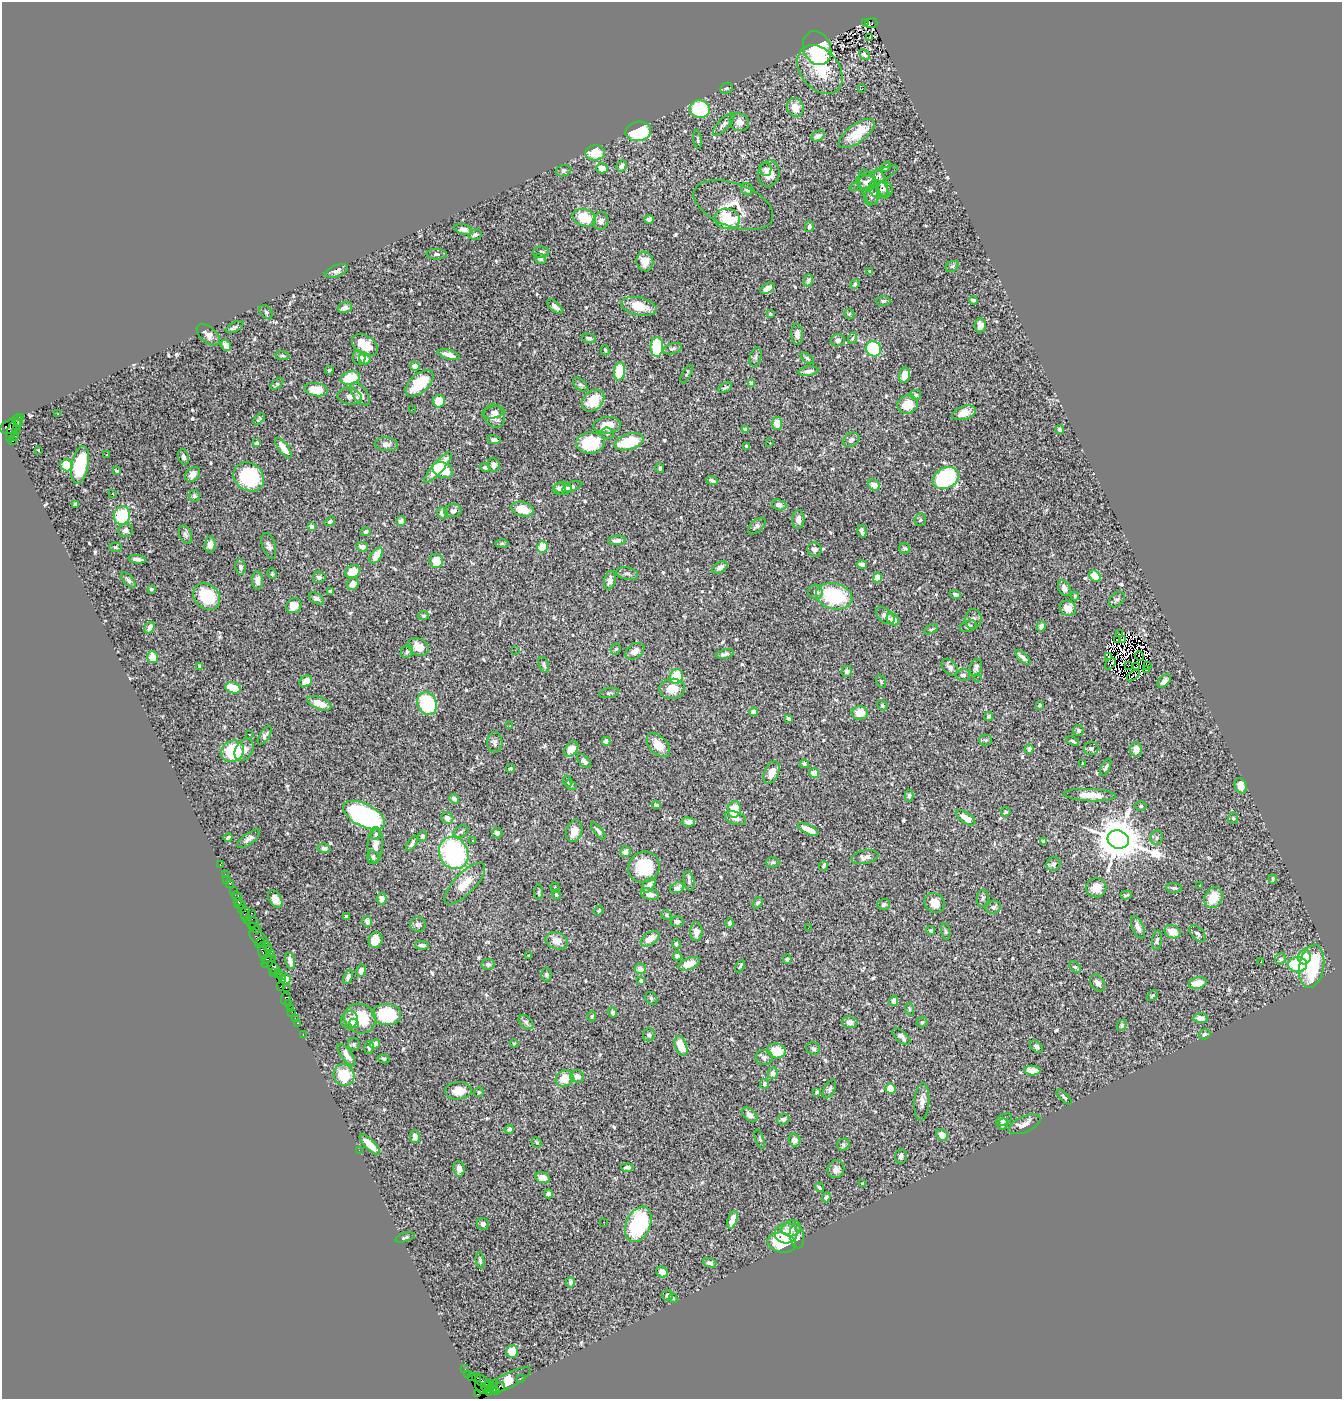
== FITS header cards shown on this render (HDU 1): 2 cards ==
NAXIS1  =                 1340
NAXIS2  =                 1397

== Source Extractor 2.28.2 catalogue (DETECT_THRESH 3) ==
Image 1340 x 1397 px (HDU 1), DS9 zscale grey, 1 PNG px = 1 image px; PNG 1344 x 1401 px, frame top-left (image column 1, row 1397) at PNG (2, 2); each listed source drawn as its Kron ellipse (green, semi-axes under 4 px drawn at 4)
Background 1.42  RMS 0.035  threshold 0.104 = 3 sigma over >= 5 px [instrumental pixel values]
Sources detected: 625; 10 with non-positive FLUX_AUTO (blend fragments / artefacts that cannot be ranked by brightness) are neither listed nor drawn; of the other 615, the 500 brightest by FLUX_AUTO listed and drawn (115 fainter detections omitted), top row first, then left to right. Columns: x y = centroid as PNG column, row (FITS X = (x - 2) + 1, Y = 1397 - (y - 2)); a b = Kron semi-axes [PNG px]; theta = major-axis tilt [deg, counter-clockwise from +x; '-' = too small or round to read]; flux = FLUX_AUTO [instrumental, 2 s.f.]
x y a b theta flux
865 23 3 2 - 220
871 23 6 5 - 490
869 37 3 2 - 4
817 48 17 13 -68 170
864 55 6 4 -45 7.3
820 70 27 19 -51 83
726 88 7 5 24 3.9
862 89 2 2 - 4
795 107 9 8 - 29
700 109 10 8 -12 140
739 122 10 8 -32 15
724 124 15 5 47 8.8
638 131 13 9 12 140
857 134 21 9 36 57
818 136 7 5 25 9.8
698 139 9 3 -82 3.8
595 153 10 7 3 49
621 166 6 4 59 12
886 166 6 3 64 4.8
602 168 5 5 - 22
765 169 6 6 - 7.1
563 171 8 5 16 4.3
769 173 13 10 78 25
874 178 26 6 25 16
866 182 9 8 - 11
882 184 16 5 -72 11
868 187 19 7 -70 17
747 189 6 6 - 7.1
878 189 10 8 -34 16
885 189 8 7 - 8.7
872 196 10 7 66 7.6
733 205 42 21 -20 51
584 218 12 8 -19 67
649 219 5 4 - 14
727 219 12 10 -9 110
601 221 9 7 74 12
809 226 6 4 77 6.3
464 229 9 5 -16 11
475 235 7 5 13 5.3
541 252 8 5 1 4.5
437 254 10 5 -1 5.4
540 259 6 5 - 6.4
645 261 10 8 -75 20
952 266 7 5 29 4.2
336 271 12 6 19 3.8
870 271 3 3 - 3
808 281 6 4 68 4.8
855 284 5 4 - 4.8
767 288 7 5 33 11
973 300 4 3 - 5.2
883 301 7 4 1 4.8
639 306 18 9 -12 45
345 307 7 5 19 11
555 307 9 4 -42 9.7
266 312 8 5 -46 5.3
770 314 3 3 - 6
849 314 5 4 - 3.1
980 325 7 6 - 17
235 327 9 4 27 4.9
797 334 10 5 -88 15
208 335 14 8 -40 14
589 338 7 4 -15 5.4
852 338 6 4 69 3.3
838 340 7 6 - 8.4
226 345 6 4 -52 19
365 345 14 9 -33 45
657 347 10 6 87 150
673 349 10 5 16 5.6
873 349 8 7 - 140
605 350 5 4 - 3.5
449 355 11 4 -16 23
282 356 7 3 -8 3
756 357 10 5 74 6
359 358 7 6 - 9.3
807 358 7 4 -39 4.4
365 359 6 5 - 18
415 366 5 4 - 13
329 370 4 3 - 3.4
619 371 9 5 84 89
808 371 10 4 8 7.4
687 374 10 3 61 3.6
904 375 8 5 76 22
350 378 10 6 15 75
419 383 17 9 42 72
751 383 4 4 - 13
277 384 7 4 42 5.4
580 385 8 5 -43 5.3
725 388 7 4 27 4.7
316 390 11 6 -9 44
360 394 13 7 -54 19
916 395 5 5 - 4.5
350 396 12 8 -8 12
439 401 6 6 - 58
593 401 12 9 42 57
908 404 10 9 - 37
413 409 2 2 - 5
493 412 11 6 11 10
964 413 12 6 17 21
58 414 3 2 - 3.4
494 416 12 10 -60 19
20 417 3 2 - 72
259 419 7 3 42 3.5
18 420 6 5 - 150
777 423 7 5 -86 30
607 425 14 8 5 28
11 426 11 6 24 770
17 429 4 2 - 76
745 430 4 4 - 17
1059 430 4 4 - 5.4
11 432 11 3 75 250
607 433 6 5 - 5.6
15 436 2 2 - 25
494 440 7 4 -9 6.3
851 440 8 6 33 8.7
12 441 3 3 - 830
629 442 15 7 17 100
256 443 4 4 - 4.1
590 443 14 10 5 110
770 443 3 2 - 3.1
386 444 12 7 -5 11
747 446 4 3 - 9.7
283 448 12 5 -54 31
39 450 3 3 - 72
107 455 3 2 - 3.3
183 457 8 5 -70 7.5
67 465 6 5 - 95
80 465 19 8 79 120
494 465 7 6 - 11
438 467 20 5 49 60
485 467 5 4 - 6.4
660 468 5 3 - 4.2
443 470 11 7 -23 64
117 471 4 3 - 3.1
193 474 8 6 43 15
249 477 16 13 -37 170
946 478 13 10 27 260
712 481 6 4 -22 6.6
874 485 6 5 - 20
572 486 10 4 21 9
563 488 9 6 -4 13
559 489 6 6 - 9.3
112 494 4 3 - 4.5
194 496 5 5 - 5.1
75 504 4 3 - 4.4
779 505 7 5 -20 8.1
523 509 11 7 -17 42
453 511 8 6 4 8.6
442 513 6 5 - 10
122 515 9 8 - 110
798 520 9 6 89 14
920 520 6 5 - 4.6
330 521 5 4 - 4.8
401 521 5 5 - 9
757 526 10 6 42 7.2
312 527 4 4 - 14
126 530 7 6 - 10
862 531 6 3 -77 6.8
366 532 5 4 - 6.5
186 535 10 6 -68 7.4
617 540 9 4 4 11
502 543 6 4 -1 4
210 544 8 5 84 19
269 546 13 6 -73 8.7
115 547 6 4 -1 4
362 547 6 4 -7 14
542 547 5 5 - 55
905 548 6 5 - 3.9
814 549 7 7 - 7.9
376 556 9 5 54 36
137 559 8 4 -7 12
436 561 7 6 - 41
862 564 5 4 - 9.1
241 567 7 5 -80 7.3
720 567 8 5 34 13
353 572 8 6 28 43
272 574 5 4 - 3.1
627 574 11 6 -12 7.4
1095 576 6 5 - 52
319 577 6 5 - 7
877 577 5 4 - 33
128 580 9 5 -48 6.1
257 580 9 5 -90 15
610 580 9 5 74 14
353 584 6 5 - 17
1064 588 8 5 -61 13
151 589 4 3 - 5.2
330 591 4 3 - 5
816 592 7 7 - 8.4
955 594 6 4 -15 5.1
834 596 18 13 -14 160
1075 596 4 4 - 3.3
207 597 14 12 -43 100
316 598 8 5 -31 7.2
1117 600 9 6 45 8
294 606 8 7 - 28
1068 608 8 7 - 19
424 616 5 4 - 3.2
885 616 11 6 -39 10
893 619 7 5 -41 22
973 619 10 8 80 10
968 626 8 5 22 7.8
1041 627 5 4 - 18
149 628 6 4 59 13
931 629 7 4 26 3.8
1119 634 3 2 - 4.1
1118 639 3 2 - 3
1123 640 4 2 - 5.2
418 647 11 8 -28 30
616 649 5 5 - 3.3
515 650 2 2 - 7.7
635 651 10 7 33 16
407 652 7 5 49 5.8
725 654 9 4 11 7.7
1108 656 3 2 - 7.3
1139 656 5 2 - 4.8
153 657 6 5 - 25
1023 657 10 3 -43 9.9
1110 664 6 2 48 4.8
544 665 8 5 -70 6.1
1128 665 3 2 - 3.7
1148 665 4 2 - 22
199 666 4 2 - 3
1136 666 3 2 - 4
950 667 10 6 -44 10
976 668 9 6 75 7.7
1146 670 2 2 - 3.3
847 671 5 5 - 6.4
963 675 7 6 - 7.4
1133 676 7 2 39 4.3
676 677 7 6 - 83
977 677 2 2 - 9.3
306 681 6 5 - 27
1164 681 8 5 45 12
881 682 7 4 -63 3.4
233 688 8 5 -20 41
672 689 13 10 5 33
609 693 10 5 12 5.2
319 703 13 6 -21 30
427 703 11 9 -65 180
882 705 5 5 - 4
1039 705 4 3 - 3.6
753 712 4 4 - 13
860 713 8 6 7 32
989 716 4 3 - 3.7
789 719 4 3 - 5.9
510 726 3 2 - 3.7
1078 730 5 5 - 5.2
249 734 3 2 - 10
265 735 10 5 57 9.4
986 740 6 5 - 4.9
606 741 4 4 - 8.5
1073 741 7 3 -22 4
495 742 10 7 -90 11
658 745 14 8 -45 32
571 749 8 5 50 30
1029 749 4 4 - 8.1
1091 749 7 6 - 7.4
244 750 12 8 56 19
1136 750 7 6 - 19
232 751 12 10 29 160
584 761 8 5 -46 8.6
804 764 5 4 - 5.5
1083 764 4 3 - 3.7
1106 767 9 3 64 4.7
511 768 4 4 - 3.7
771 773 12 7 64 26
814 773 5 4 - 35
568 781 6 3 -67 3
571 785 6 4 -28 3.2
1241 786 8 6 -66 19
1090 795 26 6 -2 32
909 796 6 4 -88 4.3
454 799 5 4 - 8.9
656 805 4 3 - 4.4
1141 806 5 4 - 3.5
734 809 8 6 82 50
1006 812 5 4 - 3.8
364 815 23 11 -27 420
447 818 6 5 - 13
735 818 11 6 -20 12
966 818 11 5 -34 25
1233 818 5 5 - 4.3
688 822 7 4 -7 7.8
808 829 11 4 -27 37
574 831 11 8 75 27
598 831 10 4 -51 6.9
461 832 8 5 29 5.4
497 833 5 5 - 6.5
376 834 5 4 - 3.6
422 836 5 4 - 5.7
228 838 4 3 - 6.3
1157 838 7 6 - 5.4
249 839 13 5 36 9
1118 840 11 9 -21 9800
473 841 3 3 - 7.7
1043 842 4 3 - 4.2
412 843 9 4 57 7.7
375 845 18 7 88 19
324 848 6 4 -12 7.7
625 852 5 5 - 12
454 853 16 14 -61 340
373 857 7 5 -78 7.3
865 857 13 6 11 11
772 862 7 5 1 3.7
220 864 3 3 - 34
1053 864 7 6 - 6.5
823 866 5 3 - 4.4
644 867 16 15 - 87
225 874 3 2 - 69
227 879 2 2 - 22
1273 879 4 3 - 3.9
689 881 10 5 -78 5.9
230 883 3 3 - 150
465 884 27 10 46 42
649 885 8 5 51 14
1200 885 3 2 - 6.5
555 888 5 4 - 3.5
677 888 7 5 21 11
1096 888 10 9 - 29
1174 888 8 5 -6 4.6
233 891 3 2 - 36
539 892 8 3 -90 3.4
556 894 5 4 - 3.3
650 894 9 5 -17 19
1126 895 6 3 15 3.9
237 896 5 4 - 110
983 898 8 6 82 6
1213 898 11 8 62 45
275 899 9 6 -59 14
382 899 6 5 - 18
238 901 3 2 - 82
757 903 6 4 55 5.7
934 903 10 9 - 25
884 904 6 5 - 5.2
240 905 5 4 - 130
993 907 8 6 20 7
241 908 3 2 - 260
599 910 5 4 - 3.3
252 913 3 2 - 220
245 914 7 4 89 300
666 915 5 4 - 4.1
346 917 3 3 - 3.4
247 920 2 2 - 34
252 922 6 5 - 230
367 922 5 5 - 8.9
677 922 6 5 - 11
730 923 4 4 - 4.5
418 924 8 7 - 8.6
1138 927 12 5 -68 12
255 928 6 3 -37 490
808 928 2 2 - 6.3
930 930 4 4 - 3.9
946 931 8 4 -79 3.9
696 932 9 6 88 18
1172 932 8 6 -24 33
1197 933 10 5 -44 6.1
259 938 12 6 -42 480
650 939 10 6 34 26
375 940 8 7 - 31
1157 940 10 5 82 5.4
557 941 11 8 -16 25
260 943 5 3 - 130
676 944 4 4 - 3.8
422 945 7 4 -3 6.7
268 947 5 3 - 160
263 950 8 4 -84 420
271 953 2 2 - 55
529 956 3 3 - 3.4
677 956 4 4 - 12
1304 957 7 6 - 44
267 958 6 3 36 180
787 959 4 4 - 4.6
1281 959 6 5 - 6.2
290 961 8 4 -77 15
269 962 8 4 42 280
1261 962 3 2 - 5.1
488 964 6 5 - 7.3
689 964 11 6 21 27
1298 964 9 7 3 130
740 966 7 3 64 3
1312 966 22 12 81 180
1075 967 7 4 -43 3.8
274 968 8 5 -54 520
640 969 5 5 - 16
361 971 6 4 76 13
273 973 3 2 - 56
278 974 2 2 - 23
282 975 2 2 - 30
546 975 7 5 -88 4
348 977 7 4 69 6.6
282 979 2 2 - 160
285 979 5 5 - 31
641 980 4 4 - 3.7
1098 983 9 6 -54 9.9
1198 983 9 5 12 34
281 987 3 3 - 41
286 987 3 2 - 73
1152 996 7 3 42 3.6
651 998 7 5 -54 4.3
286 999 6 5 - 220
894 1001 5 4 - 14
288 1003 3 3 - 130
291 1008 4 2 - 130
909 1009 6 4 -71 3.4
292 1012 2 2 - 74
613 1013 5 3 - 6.9
387 1014 14 10 -3 150
592 1016 5 4 - 3.2
295 1018 2 2 - 34
360 1018 16 14 -27 75
1201 1018 7 5 -3 12
349 1020 9 8 - 12
526 1022 8 6 -45 6.2
850 1022 7 6 - 11
922 1022 5 5 - 3.1
298 1023 3 2 - 31
354 1023 5 4 - 21
1122 1025 6 4 60 3.6
303 1034 3 2 - 48
1205 1034 6 5 - 5
649 1035 6 6 - 5.9
901 1037 11 5 -41 8.4
514 1043 4 4 - 3.1
354 1044 6 6 - 4
375 1044 5 4 - 14
681 1046 10 5 -70 42
1036 1047 7 5 -43 6.7
369 1048 6 4 73 5.5
813 1049 7 6 - 5.5
776 1051 9 7 -10 62
347 1055 13 5 -53 17
764 1058 8 7 - 8.2
384 1059 6 4 -16 3.2
1033 1071 8 5 -3 25
773 1073 5 5 - 13
344 1075 11 10 - 73
577 1076 7 6 - 11
564 1079 9 8 - 40
764 1084 5 4 - 4.2
890 1088 5 5 - 27
830 1089 10 5 64 6.4
459 1091 13 8 5 31
479 1092 5 4 - 3.9
817 1092 4 3 - 3.7
1064 1097 9 3 -44 3.6
922 1102 19 7 86 15
750 1115 9 5 -39 8.6
783 1119 6 5 - 8
1004 1119 8 5 29 7.1
1003 1124 6 5 - 6.8
1024 1124 17 8 23 21
509 1129 4 3 - 6.6
942 1135 6 5 - 18
415 1136 6 5 - 12
760 1139 10 3 -70 3.6
794 1140 6 5 - 14
537 1142 5 4 - 3.3
370 1145 13 5 -44 32
843 1145 6 5 - 4.7
359 1150 2 2 - 13
901 1156 7 6 - 7.8
627 1167 6 3 -2 5.9
459 1169 8 5 -82 11
836 1169 9 8 - 12
542 1178 7 5 -16 18
863 1184 3 3 - 4
819 1187 5 3 - 3.6
549 1194 4 4 - 9.3
826 1197 5 4 - 5.4
732 1220 9 4 69 28
604 1222 3 2 - 59
483 1224 6 5 - 8.9
638 1224 18 12 68 220
791 1228 10 8 18 15
786 1233 11 10 - 31
797 1236 12 7 -81 13
405 1237 10 4 18 4.8
782 1243 14 10 -12 110
480 1260 8 4 -81 5.3
710 1263 7 4 -19 6.7
662 1272 6 5 - 15
570 1282 5 4 - 7.5
667 1295 5 5 - 7.6
673 1298 5 3 - 3.1
512 1351 6 6 - 41
465 1369 2 2 - 27
468 1375 4 2 - 85
472 1376 3 3 - 91
477 1378 4 2 - 130
520 1379 3 2 - 34
507 1381 26 7 27 130
483 1382 8 5 -41 510
489 1385 6 2 -66 220
480 1387 7 4 -55 130
487 1387 5 3 - 180
493 1387 7 3 79 210
500 1387 5 4 - 250
489 1391 4 3 - 41
496 1391 2 2 - 48
477 1394 3 2 - 20
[115 fainter detections neither listed nor drawn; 10 non-positive-flux detections neither listed nor drawn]